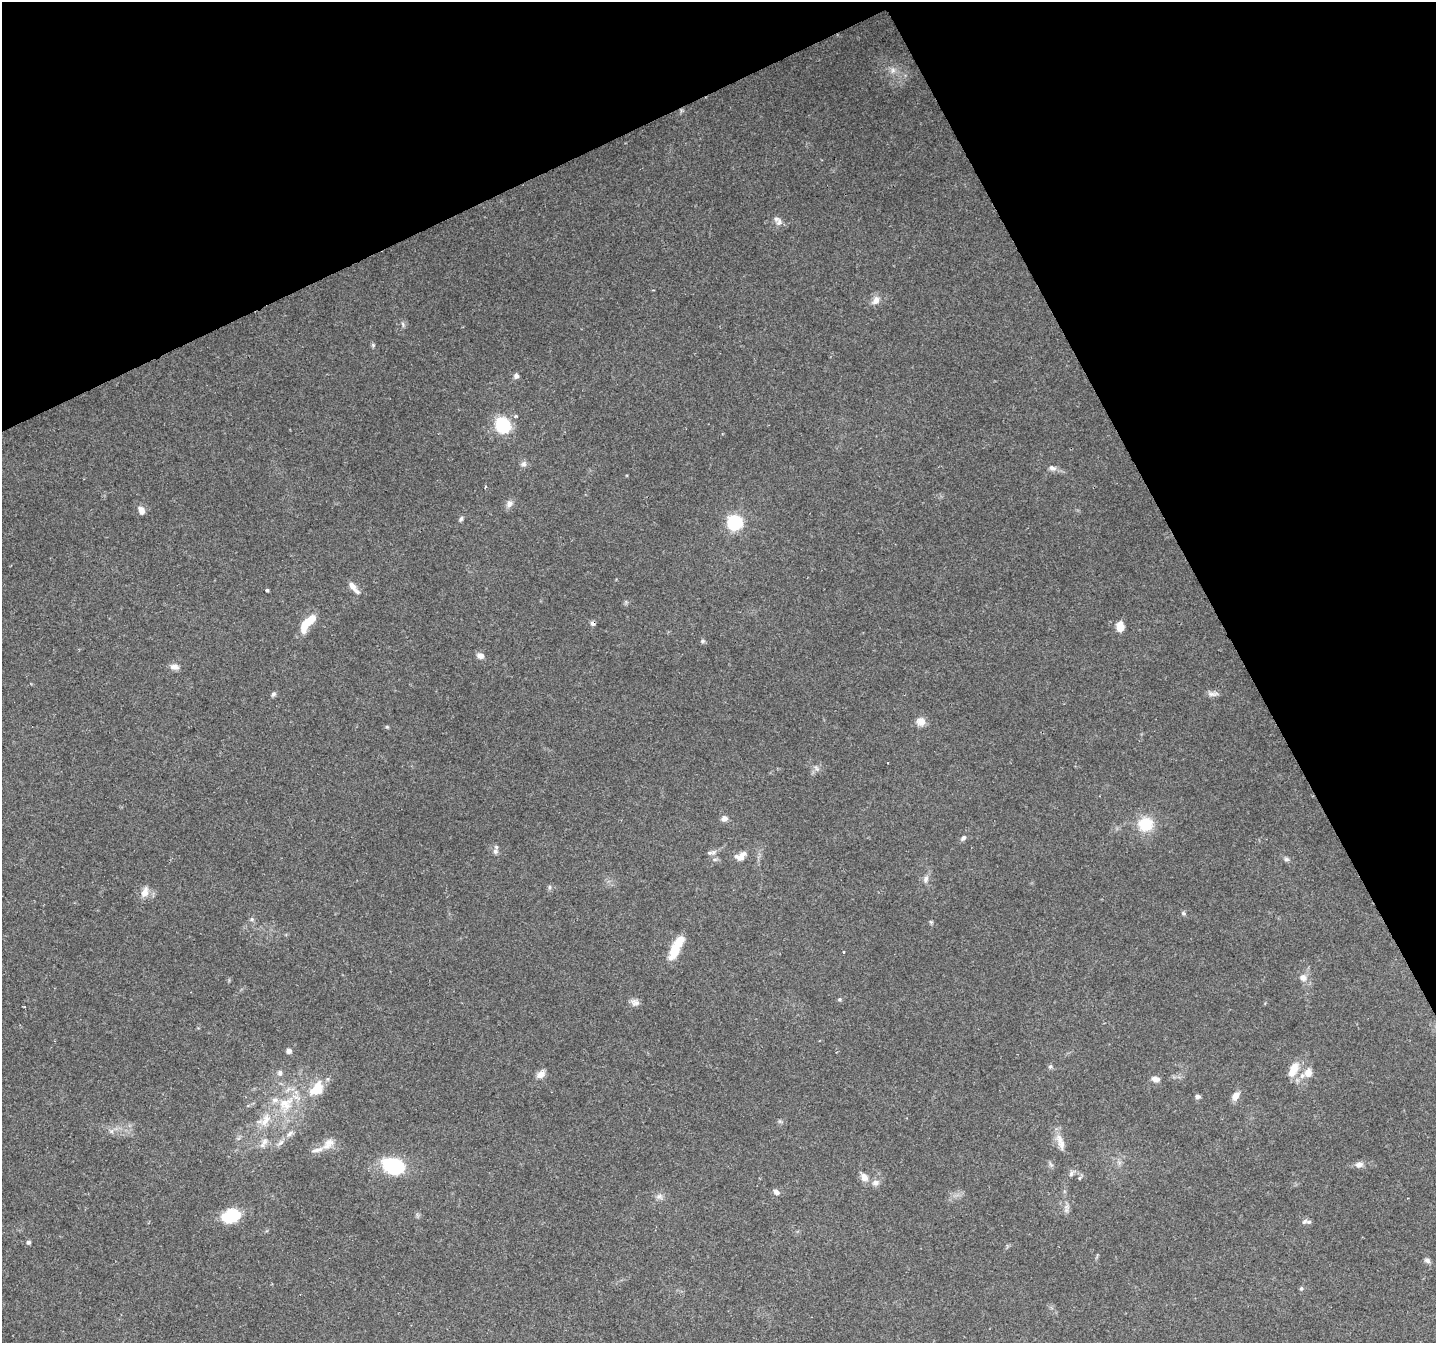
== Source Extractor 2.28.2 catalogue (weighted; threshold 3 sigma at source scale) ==
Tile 3 of 4 x 4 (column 3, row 1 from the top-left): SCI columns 2872-4305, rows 4181-5521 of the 5740 x 5617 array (HDU 1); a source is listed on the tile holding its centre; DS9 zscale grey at full resolution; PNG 1438 x 1345 px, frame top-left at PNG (2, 2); no overlay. Shown black and unused: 25% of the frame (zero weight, under 2 of 3 exposures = <1% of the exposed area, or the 3 px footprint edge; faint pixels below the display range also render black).
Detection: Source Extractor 2.28.2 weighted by HDU 2 'WHT'; one run over the whole footprint, this tile lists its part. Background 0.0931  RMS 0.0052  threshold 0.0235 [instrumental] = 3 sigma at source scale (4.5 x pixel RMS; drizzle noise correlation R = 1.50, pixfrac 1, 0.0396/0.0396 arcsec/px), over >= 5 px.
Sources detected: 87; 1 cosmic-ray / hot-pixel residue — not listed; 8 inside a brighter listed object's ellipse — not listed separately; the other 78 listed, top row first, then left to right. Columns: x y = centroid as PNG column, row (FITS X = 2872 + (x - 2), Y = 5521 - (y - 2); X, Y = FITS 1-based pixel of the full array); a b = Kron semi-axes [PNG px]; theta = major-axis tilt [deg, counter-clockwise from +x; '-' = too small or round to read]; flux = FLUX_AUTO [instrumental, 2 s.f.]
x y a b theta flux
893 70 9 7 76 2.4
779 222 10 8 77 2.4
876 300 11 9 53 4
403 324 9 4 -72 1
373 345 6 5 - 0.85
516 376 7 6 - 1.7
503 425 11 9 -52 41
524 464 9 8 - 1.8
1052 468 10 7 -18 2.4
485 487 4 2 - 0.44
509 504 11 8 63 2.6
141 510 9 6 -73 3.8
461 519 8 5 55 1.1
735 522 7 6 - 110
352 586 14 7 -51 3.2
267 590 3 3 - 2.2
307 623 25 9 51 11
1120 626 9 7 -82 7.2
702 641 6 5 - 0.94
480 656 9 7 -14 2.7
174 667 11 7 -11 2.8
273 694 7 5 70 1.3
1213 694 16 6 -3 2.5
921 722 11 11 - 4.1
387 727 5 4 - 0.62
887 763 2 2 - 0.49
816 768 10 4 -51 1.5
724 818 8 7 - 2.3
1146 824 12 11 - 20
963 838 8 5 45 1.5
495 851 8 7 - 1.9
710 853 9 5 0 1.5
741 856 15 9 28 4.8
715 859 6 4 18 0.91
1286 859 8 6 -15 1.3
926 879 10 7 72 2.2
549 887 6 4 -71 0.84
145 892 12 8 73 5.1
1183 913 7 5 -16 0.95
252 919 6 5 - 1
931 922 5 4 - 0.74
676 948 31 10 64 14
844 952 3 2 - 0.48
1303 977 9 8 - 3.5
839 999 6 4 1 0.77
635 1002 11 9 -6 2.6
289 1051 5 5 - 2.8
1050 1067 6 5 - 1.1
1293 1068 17 12 35 7.1
280 1073 8 7 - 1.7
1308 1073 11 9 62 4.7
540 1075 9 7 26 4.5
1156 1079 8 6 -15 3.4
317 1088 23 15 51 13
1198 1096 6 5 - 1.6
1235 1096 13 8 50 3.8
286 1104 26 21 33 21
265 1120 22 12 59 9.7
111 1131 7 6 - 1.6
290 1133 13 6 43 2.8
264 1142 18 7 61 3.7
328 1144 20 11 44 5.8
1061 1144 18 10 -74 5.6
1359 1164 11 8 8 2.5
1051 1165 8 5 -58 1.2
395 1166 18 13 -18 43
1071 1173 8 6 72 1.7
864 1177 10 7 -53 4.2
1080 1178 5 4 - 1
875 1183 10 8 15 2.7
776 1192 9 6 -32 2
659 1196 10 8 1 2.3
1066 1210 9 6 62 1.8
231 1216 15 9 15 34
1304 1221 8 6 32 1.4
28 1242 6 5 - 1.2
1427 1260 8 6 -34 1.6
1301 1288 5 5 - 1